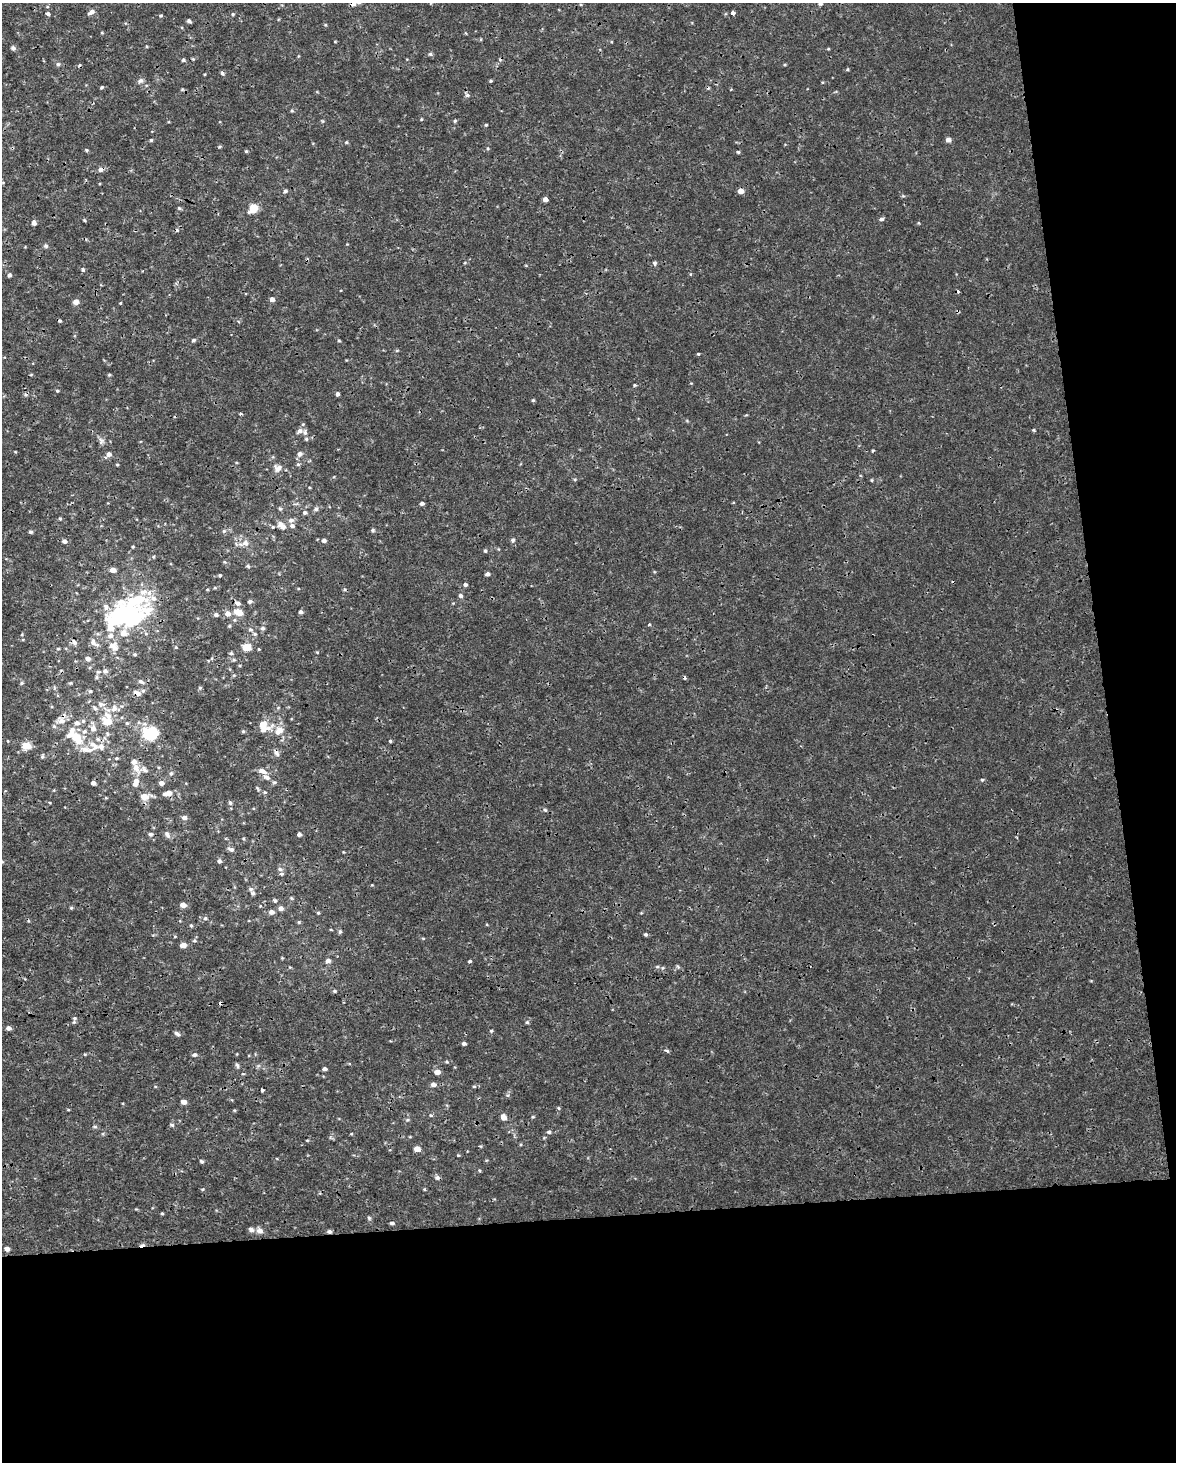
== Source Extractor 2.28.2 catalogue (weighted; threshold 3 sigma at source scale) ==
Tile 12 of 4 x 3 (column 4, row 3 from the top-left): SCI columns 3521-4694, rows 59-1518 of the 4694 x 4454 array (HDU 1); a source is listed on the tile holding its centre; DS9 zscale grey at full resolution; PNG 1178 x 1464 px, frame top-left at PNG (2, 3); no overlay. Shown black and unused: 23% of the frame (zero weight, under 3 of 4 exposures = <1% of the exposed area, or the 3 px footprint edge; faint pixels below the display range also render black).
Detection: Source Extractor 2.28.2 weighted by HDU 2 'WHT'; one run over the whole footprint, this tile lists its part. Background 5.86e-04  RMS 8.8e-04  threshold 0.00397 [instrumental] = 3 sigma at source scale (4.5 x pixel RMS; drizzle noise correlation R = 1.50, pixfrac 1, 0.0396/0.0396 arcsec/px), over >= 5 px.
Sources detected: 286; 3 inside a brighter object's white glare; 13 cosmic-ray / hot-pixel residue — not listed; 21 inside a brighter listed object's ellipse — not listed separately; the other 249 listed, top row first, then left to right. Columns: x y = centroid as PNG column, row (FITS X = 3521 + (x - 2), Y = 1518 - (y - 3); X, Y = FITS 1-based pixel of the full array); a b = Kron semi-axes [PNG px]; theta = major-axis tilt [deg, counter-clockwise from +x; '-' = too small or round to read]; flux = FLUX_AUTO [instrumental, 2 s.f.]
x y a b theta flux
820 3 6 5 - 0.22
353 4 6 5 - 0.49
91 12 9 5 31 0.33
48 13 4 3 - 0.26
733 13 4 4 - 0.39
233 14 5 4 - 0.11
161 16 4 4 - 0.12
189 21 4 4 - 0.21
102 33 5 3 - 0.073
335 42 4 3 - 0.063
13 48 6 5 - 0.2
828 49 4 3 - 0.078
430 54 6 5 - 0.15
58 64 5 5 - 0.18
222 73 5 4 - 0.21
140 81 9 7 37 0.28
491 81 4 3 - 0.11
101 87 4 4 - 0.12
182 89 5 5 - 0.1
467 95 7 5 -12 0.22
292 111 5 4 - 0.11
421 119 5 3 - 0.08
455 121 5 4 - 0.12
486 125 3 3 - 0.095
151 140 4 4 - 0.12
948 140 5 4 - 0.43
346 142 5 4 - 0.099
219 146 5 3 - 0.11
488 148 5 3 - 0.094
86 150 5 4 - 0.1
246 151 4 4 - 0.11
738 152 4 3 - 0.13
100 170 7 6 - 0.32
3 182 4 3 - 0.062
285 191 6 4 42 0.18
741 191 5 5 - 0.62
545 199 4 4 - 0.52
179 208 5 5 - 0.13
253 208 9 7 45 1.5
881 219 5 4 - 0.22
84 220 4 4 - 0.096
34 223 5 5 - 0.36
918 223 4 4 - 0.086
46 246 7 5 -75 0.17
654 263 5 5 - 0.19
83 270 5 4 - 0.17
690 274 5 3 - 0.081
9 275 6 5 - 0.16
272 299 5 5 - 0.39
76 302 7 6 - 0.39
120 303 4 3 - 0.066
958 311 6 3 -70 0.1
193 340 5 5 - 0.18
339 341 4 4 - 0.11
397 350 5 3 - 0.088
698 354 3 3 - 0.098
31 374 5 3 - 0.078
109 375 5 4 - 0.097
635 385 4 3 - 0.099
57 391 4 4 - 0.11
337 394 4 4 - 0.23
533 400 4 4 - 0.11
240 413 4 3 - 0.096
687 421 5 3 - 0.091
303 424 5 4 - 0.11
1033 430 4 4 - 0.097
300 431 8 6 21 0.31
306 439 5 5 - 0.13
101 441 11 8 -70 0.33
873 450 4 3 - 0.1
109 454 6 5 - 0.45
299 454 7 6 - 0.36
298 464 6 5 - 0.15
117 465 4 3 - 0.082
277 468 11 11 - 0.59
872 480 5 3 - 0.077
422 504 5 4 - 0.24
280 509 5 5 - 0.13
316 509 7 6 - 0.23
305 512 5 5 - 0.25
60 518 5 4 - 0.11
291 520 8 6 0 0.35
282 526 12 7 -43 0.61
273 527 5 4 - 0.12
373 530 5 5 - 0.16
224 531 5 5 - 0.16
31 532 4 4 - 0.19
324 540 6 5 - 0.26
513 540 5 5 - 0.19
64 541 6 5 - 0.31
244 543 16 7 17 0.62
133 546 4 3 - 0.09
485 551 5 4 - 0.12
224 562 5 4 - 0.098
248 566 6 4 -22 0.13
113 570 5 4 - 0.68
487 574 4 4 - 0.27
220 575 3 3 - 0.13
465 585 5 4 - 0.22
460 596 6 5 - 0.22
249 602 5 5 - 0.18
238 603 8 6 -29 0.35
106 607 10 8 -68 0.51
238 612 12 7 -21 0.99
300 612 4 4 - 0.26
228 614 6 5 - 0.56
216 615 5 5 - 0.21
119 617 15 10 1 8.8
649 624 4 4 - 0.088
229 626 5 3 - 0.098
111 628 15 8 -85 1.4
262 628 5 5 - 0.22
250 629 6 6 - 0.22
123 633 13 9 85 1
22 634 4 4 - 0.082
98 634 6 4 -17 0.15
146 634 6 4 -20 0.13
74 642 9 6 -50 0.29
94 643 13 7 -42 0.49
114 646 12 8 -44 0.92
176 647 5 4 - 0.093
247 647 6 5 - 1.6
58 649 4 4 - 0.1
317 652 4 3 - 0.079
231 653 5 4 - 0.14
135 654 5 4 - 0.14
88 659 5 5 - 0.43
105 671 7 6 - 0.3
98 672 6 5 - 0.14
234 675 5 3 - 0.087
97 677 6 5 - 0.16
141 681 8 5 -31 0.25
22 683 5 4 - 0.12
200 688 5 4 - 0.11
90 691 5 5 - 0.17
137 693 10 5 -23 0.4
101 704 11 8 -20 0.51
114 708 10 8 62 0.6
61 720 15 9 1 0.74
107 721 11 8 -83 2.3
77 723 8 7 - 0.45
127 723 5 5 - 0.14
264 726 17 15 -18 1.5
93 728 10 8 -88 0.55
243 731 5 4 - 0.12
151 733 13 11 13 4.3
75 737 12 11 - 1.5
390 741 4 4 - 0.11
93 745 18 9 -39 1
27 746 5 5 - 2.7
276 753 10 6 -65 0.3
42 756 6 4 70 0.13
116 758 5 4 - 0.11
136 767 12 9 -75 0.72
263 771 12 6 -26 0.49
171 773 6 6 - 0.2
982 780 4 4 - 0.12
274 782 6 5 - 0.16
93 783 4 4 - 0.34
161 783 5 5 - 0.4
135 784 6 6 - 0.37
257 788 9 3 -58 0.14
265 792 6 4 -19 0.13
168 793 10 6 11 0.76
144 797 9 7 6 0.89
106 798 5 3 - 0.079
230 803 6 5 - 0.17
545 810 5 5 - 0.14
184 817 6 5 - 0.36
150 834 6 6 - 0.21
167 834 11 6 -62 0.31
299 834 4 4 - 0.26
231 849 8 5 -20 0.28
343 852 4 3 - 0.063
219 861 5 5 - 0.23
2 862 5 3 - 0.11
280 869 6 5 - 0.2
251 889 7 6 - 0.21
291 898 5 4 - 0.1
275 900 5 5 - 0.14
183 905 5 4 - 0.63
71 908 5 4 - 0.1
281 908 6 5 - 0.35
271 912 6 5 - 0.41
318 913 4 4 - 0.11
641 913 5 3 - 0.075
205 918 6 5 - 0.17
299 922 4 4 - 0.11
191 925 5 4 - 0.12
340 932 6 4 89 0.16
646 934 4 4 - 0.15
175 936 4 4 - 0.088
423 938 5 3 - 0.088
194 940 5 5 - 0.14
183 945 5 4 - 0.79
282 958 4 4 - 0.078
328 961 5 5 - 0.39
470 961 4 3 - 0.14
290 967 5 4 - 0.087
657 967 6 4 1 0.12
678 967 6 4 -46 0.13
663 968 5 5 - 0.13
335 991 6 4 -15 0.14
75 1018 7 6 - 0.2
527 1022 5 4 - 0.13
8 1028 5 4 - 0.37
491 1031 4 4 - 0.12
177 1034 8 4 -35 0.21
464 1043 5 4 - 0.21
666 1050 5 4 - 0.16
85 1054 4 4 - 0.096
195 1055 5 4 - 0.23
447 1062 5 5 - 0.13
237 1065 8 4 -66 0.16
324 1069 4 4 - 0.25
437 1072 5 4 - 0.68
243 1074 5 3 - 0.076
433 1084 6 5 - 0.39
474 1086 6 4 0 0.11
262 1090 3 3 - 0.32
507 1095 6 5 - 0.15
184 1102 5 4 - 0.52
559 1108 5 5 - 0.11
68 1110 5 3 - 0.078
234 1110 4 3 - 0.083
431 1115 6 4 -21 0.14
504 1117 7 6 - 0.52
533 1117 5 4 - 0.099
408 1120 6 5 - 0.15
172 1125 6 4 -16 0.16
95 1127 6 6 - 0.16
549 1132 6 5 - 0.19
351 1134 5 3 - 0.08
410 1137 5 3 - 0.071
307 1140 5 3 - 0.074
417 1149 6 5 - 0.72
458 1155 4 3 - 0.085
202 1161 5 4 - 0.15
479 1170 4 3 - 0.089
437 1178 7 6 - 0.24
202 1189 4 4 - 0.099
424 1189 4 4 - 0.087
162 1213 4 3 - 0.1
369 1218 5 5 - 0.14
392 1223 5 3 - 0.2
251 1229 8 6 -31 0.31
260 1231 9 7 -48 0.46
329 1232 5 4 - 0.23
7 1249 5 4 - 0.4
Overlapping masked pixels (flux is a lower limit): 7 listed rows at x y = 353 4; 100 170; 958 311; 137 693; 61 720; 276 753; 329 1232
Isophote crosses this tile's border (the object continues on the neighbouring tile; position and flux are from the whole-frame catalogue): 4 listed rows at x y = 820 3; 353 4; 48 13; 2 862